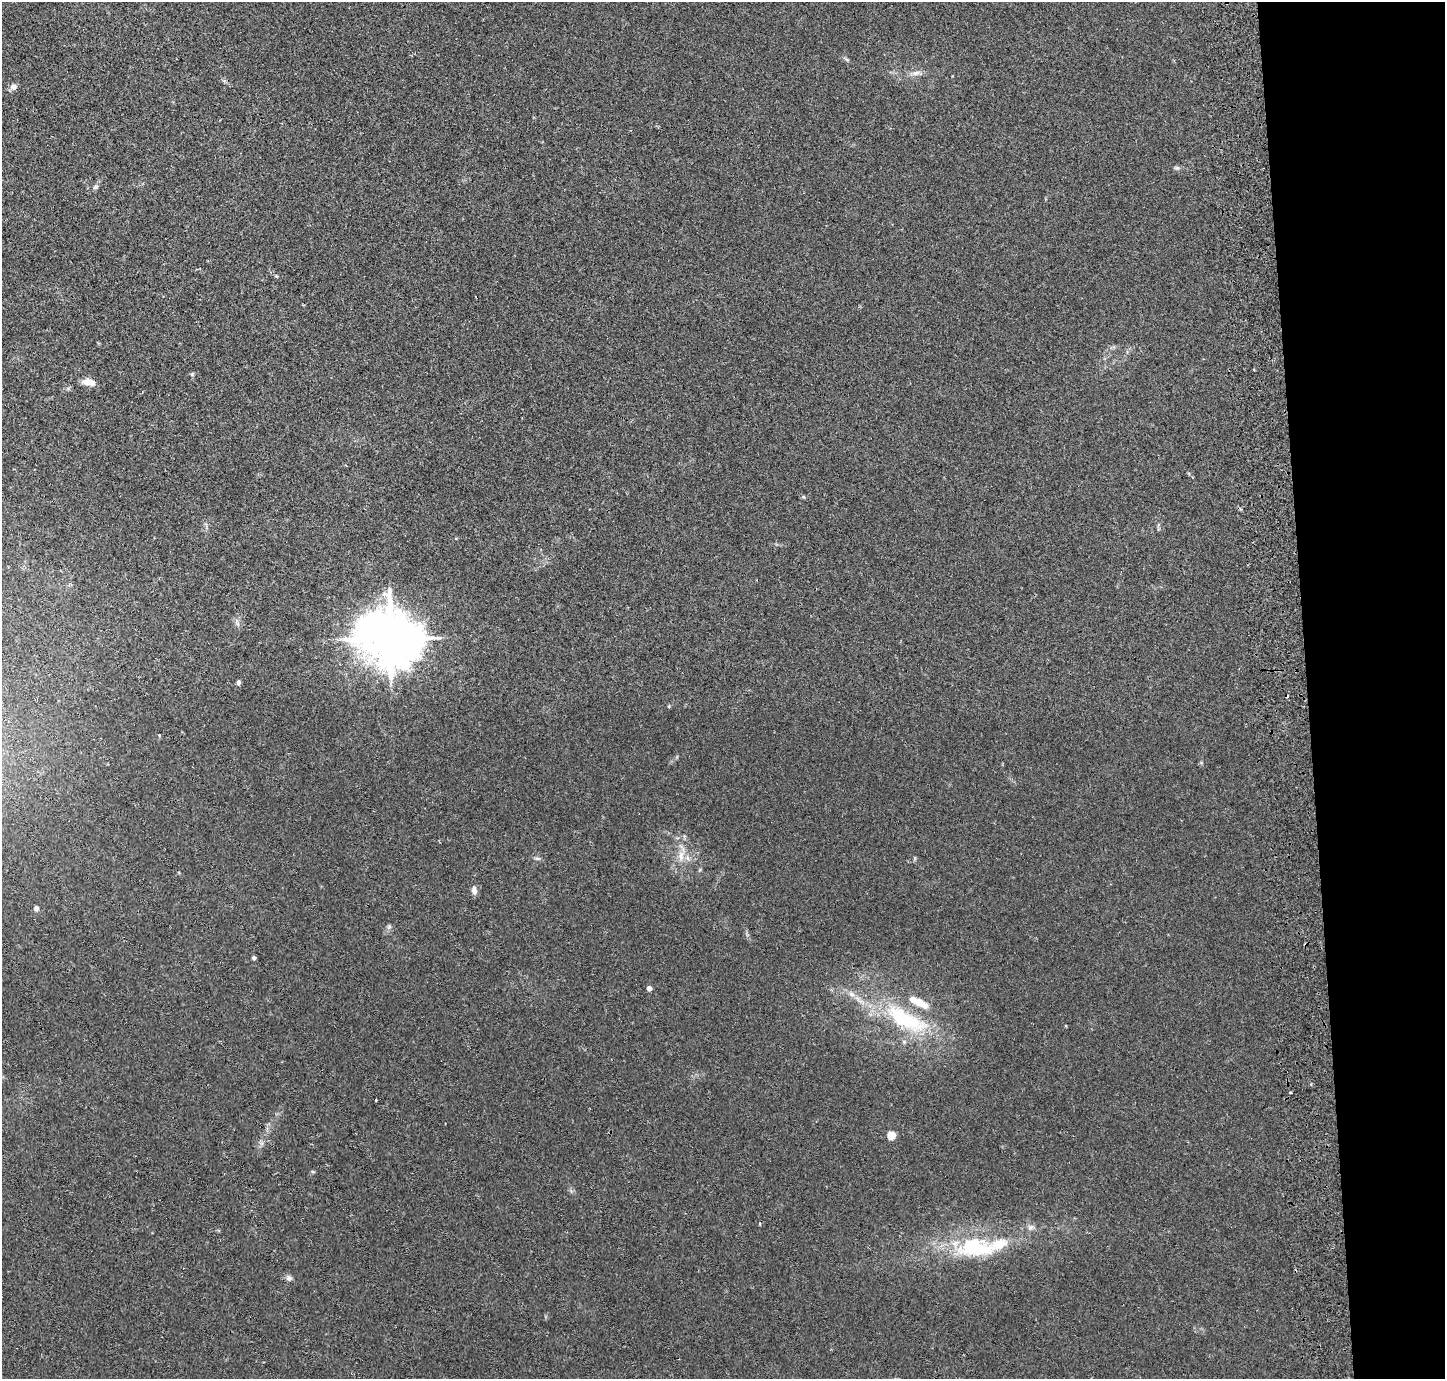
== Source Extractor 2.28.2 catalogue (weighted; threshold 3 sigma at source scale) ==
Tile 6 of 3 x 3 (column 3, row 2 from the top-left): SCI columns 2943-4385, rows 1472-2848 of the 4443 x 4318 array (HDU 1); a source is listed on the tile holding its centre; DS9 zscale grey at full resolution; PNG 1447 x 1381 px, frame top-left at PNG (2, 2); no overlay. Shown black and unused: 10% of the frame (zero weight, under 2 of 3 exposures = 3% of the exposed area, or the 3 px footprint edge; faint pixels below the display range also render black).
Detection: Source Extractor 2.28.2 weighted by HDU 2 'WHT'; one run over the whole footprint, this tile lists its part. Background 0.0196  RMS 0.0062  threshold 0.028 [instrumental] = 3 sigma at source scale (4.5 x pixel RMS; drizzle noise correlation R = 1.50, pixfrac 1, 0.05/0.05 arcsec/px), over >= 5 px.
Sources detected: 32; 1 inside a brighter object's white glare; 3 cosmic-ray / hot-pixel residue — not listed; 1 inside a brighter listed object's ellipse — not listed separately; the other 27 listed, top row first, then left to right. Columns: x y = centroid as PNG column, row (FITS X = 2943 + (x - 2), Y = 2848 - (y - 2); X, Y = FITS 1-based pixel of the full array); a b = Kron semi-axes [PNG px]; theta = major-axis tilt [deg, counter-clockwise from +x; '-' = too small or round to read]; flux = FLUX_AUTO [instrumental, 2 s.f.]
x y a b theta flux
847 60 6 4 -20 0.87
916 73 11 6 15 2.8
13 86 9 7 0 2.4
1177 168 8 4 7 1.1
96 187 7 6 - 1.5
276 276 5 4 - 0.66
1254 369 3 2 - 0.99
90 382 14 7 -12 6.1
804 497 5 3 - 0.6
390 638 17 14 -21 3500
238 682 6 5 - 1.2
669 706 4 4 - 0.8
681 856 15 8 89 5.5
537 858 7 4 -1 1.1
474 890 10 6 -81 3
36 908 6 6 - 1.6
389 927 6 6 - 1.2
254 958 4 3 - 1.4
649 988 4 4 - 3.3
852 994 9 6 -28 2.7
919 1002 28 8 -27 11
904 1019 47 17 -32 51
1291 1092 2 2 - 0.7
891 1135 5 5 - 15
1030 1228 9 7 43 2.3
974 1247 58 27 -4 50
289 1278 7 7 - 2
Unlisted compact peaks at least as high as the median listed source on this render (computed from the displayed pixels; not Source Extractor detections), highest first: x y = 192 374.